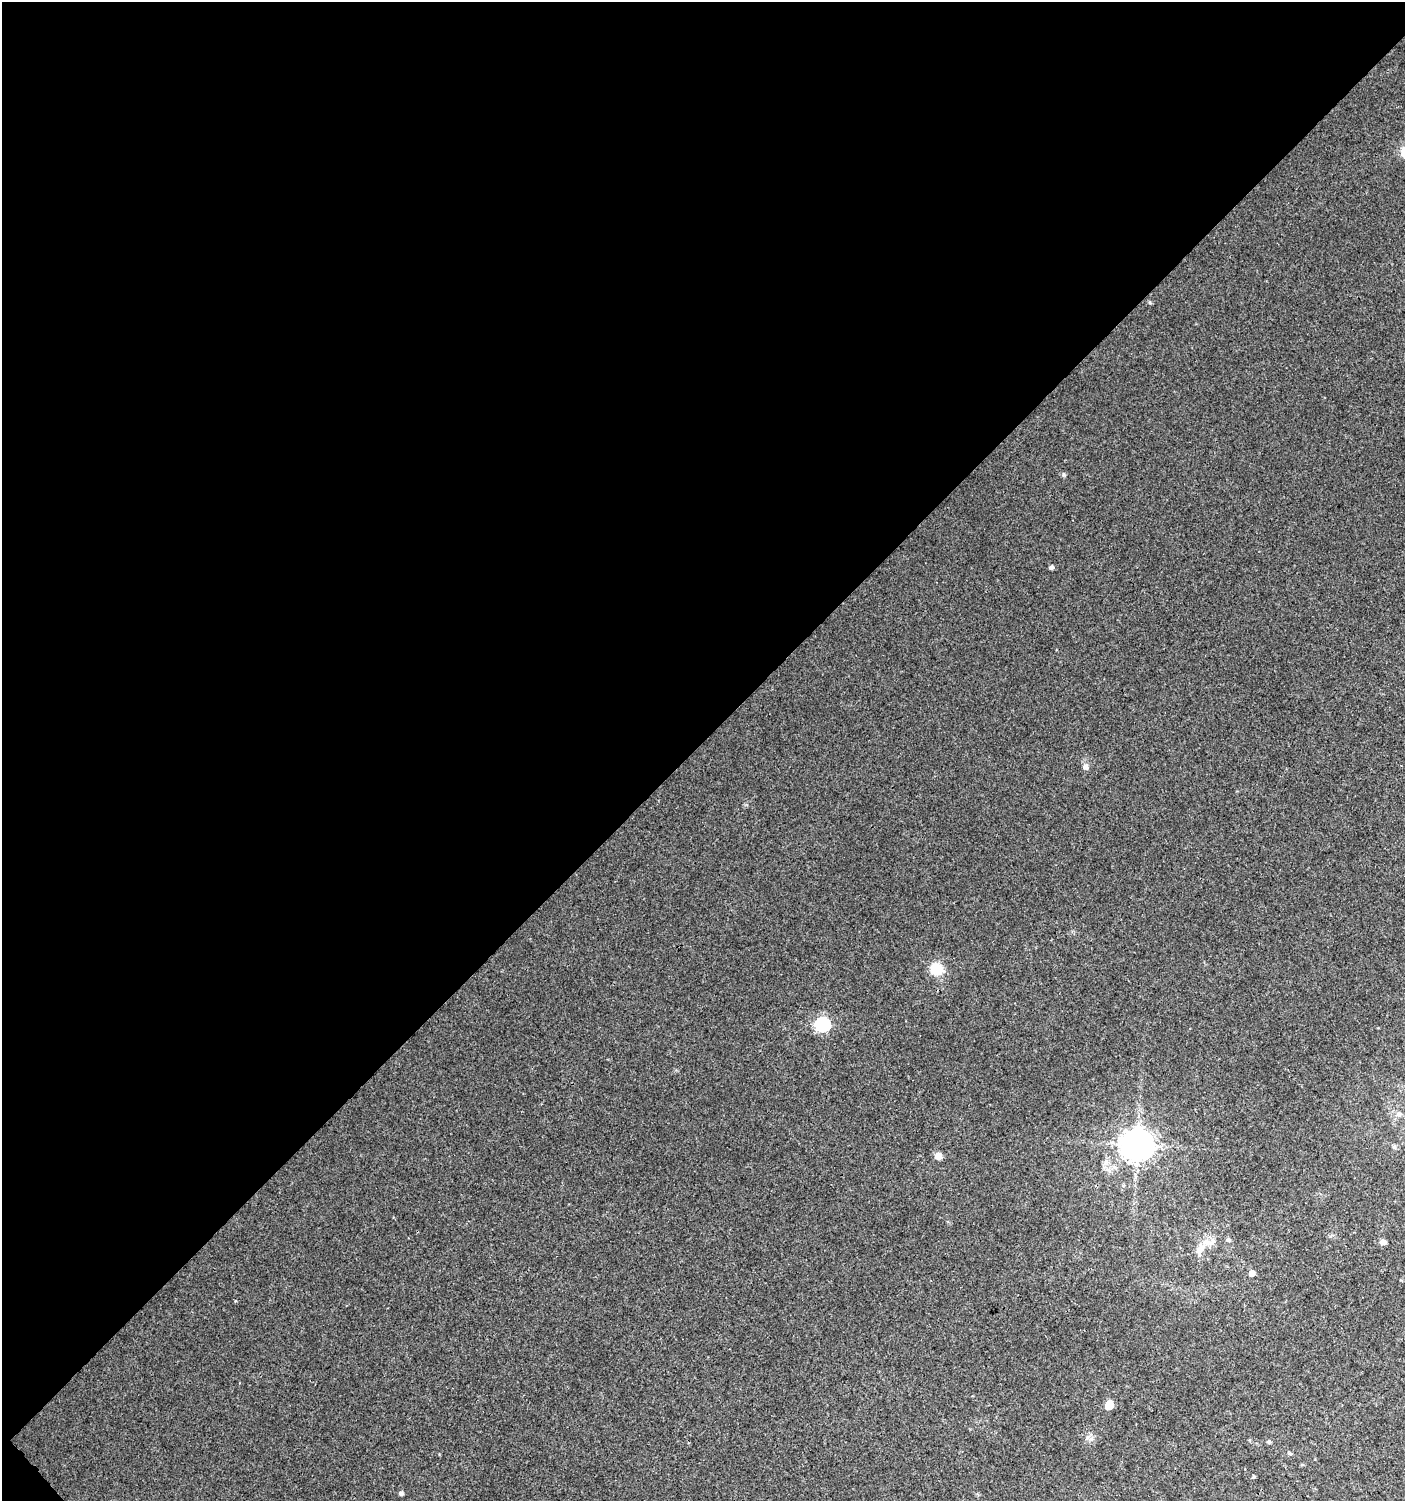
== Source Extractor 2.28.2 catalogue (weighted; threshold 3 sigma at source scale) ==
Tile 5 of 4 x 4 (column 1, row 2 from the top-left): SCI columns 205-1607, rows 3029-4527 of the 6060 x 6084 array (HDU 1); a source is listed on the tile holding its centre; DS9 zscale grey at full resolution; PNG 1407 x 1503 px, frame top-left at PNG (2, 2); no overlay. Shown black and unused: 49% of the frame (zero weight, under 3 of 4 exposures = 4% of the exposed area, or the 3 px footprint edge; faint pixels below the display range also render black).
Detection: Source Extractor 2.28.2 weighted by HDU 2 'WHT'; one run over the whole footprint, this tile lists its part. Background 0.00437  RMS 0.0021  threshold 0.00962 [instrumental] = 3 sigma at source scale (4.5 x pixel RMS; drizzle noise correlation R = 1.50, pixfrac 1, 0.0396/0.0396 arcsec/px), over >= 5 px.
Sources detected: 19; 1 inside a brighter listed object's ellipse — not listed separately; the other 18 listed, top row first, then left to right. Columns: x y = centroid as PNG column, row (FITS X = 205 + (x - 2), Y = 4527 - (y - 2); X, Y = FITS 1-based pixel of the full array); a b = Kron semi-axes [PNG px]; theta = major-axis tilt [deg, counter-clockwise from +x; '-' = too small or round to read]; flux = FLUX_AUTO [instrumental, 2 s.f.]
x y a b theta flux
1150 302 5 4 - 0.27
1051 567 5 4 - 0.55
1085 767 6 6 - 0.8
936 969 10 10 - 5.9
823 1024 7 6 - 39
1399 1114 7 6 - 0.72
1137 1145 9 9 - 380
1394 1146 6 5 - 0.38
938 1156 5 5 - 2.8
1228 1240 5 5 - 0.39
1383 1242 5 5 - 1.2
1200 1249 19 10 62 2.2
1252 1273 5 5 - 1.6
1109 1405 7 5 62 4.6
1269 1441 5 5 - 0.35
1290 1454 6 4 -2 0.28
1254 1476 4 3 - 0.28
401 1493 5 4 - 0.55
Unlisted compact peaks at least as high as the median listed source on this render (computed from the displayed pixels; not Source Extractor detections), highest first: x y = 1091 1439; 439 1454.